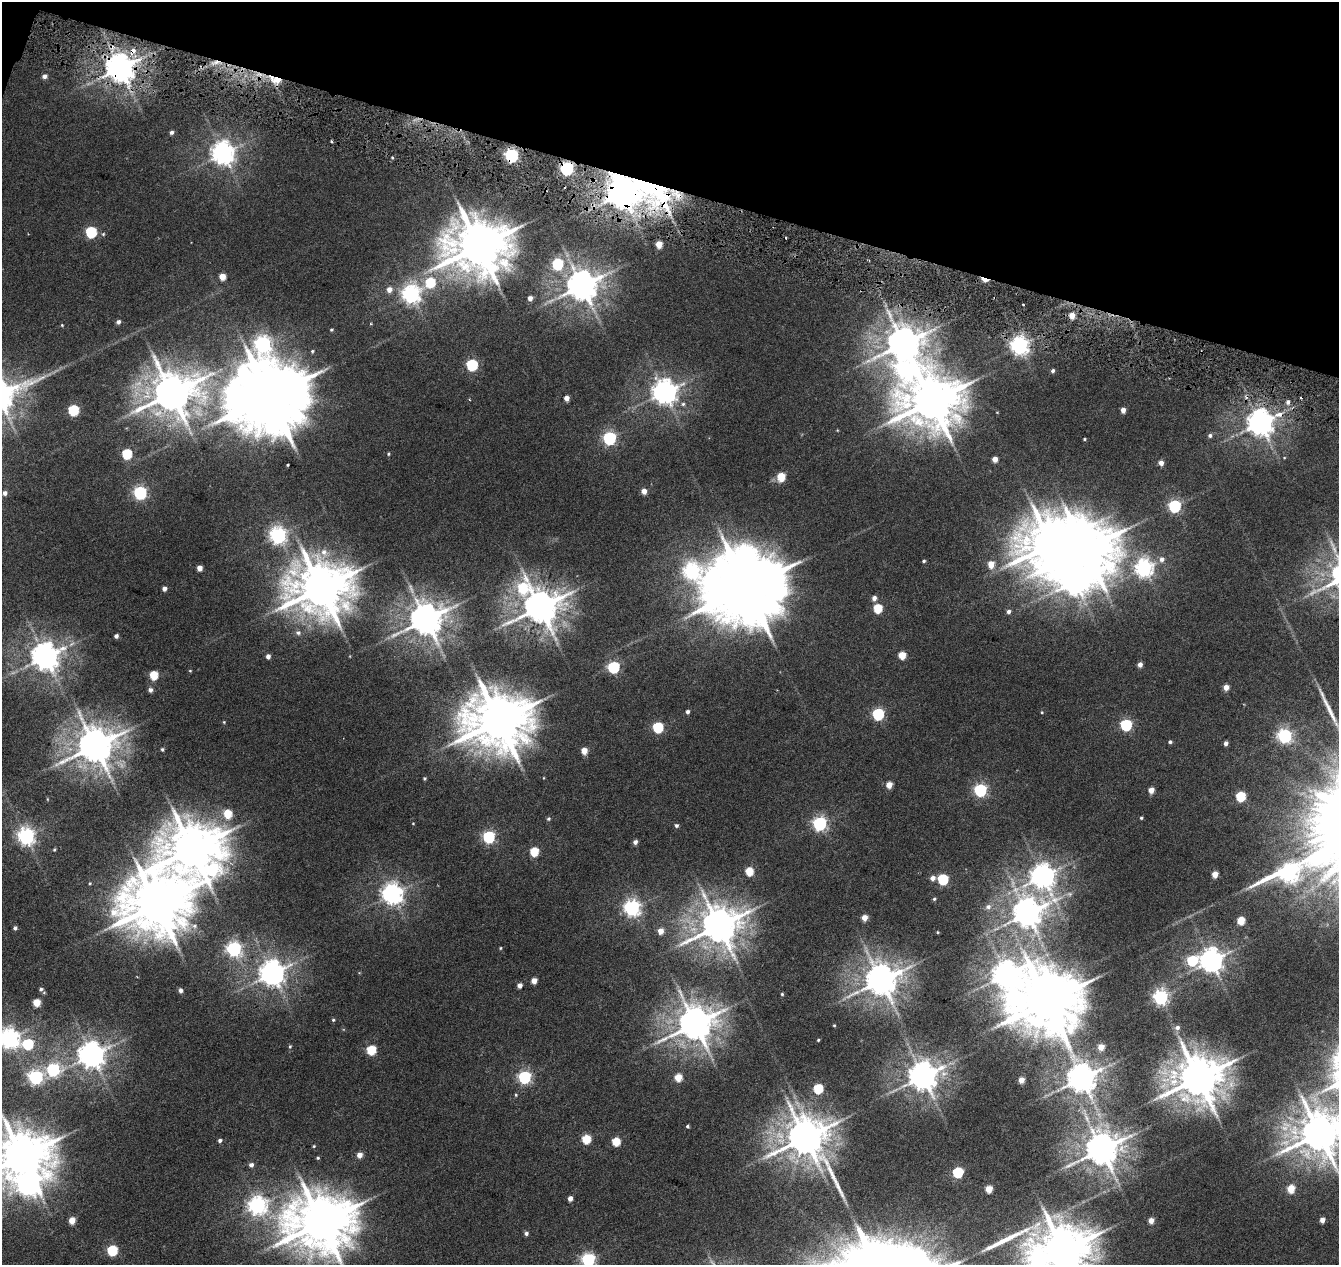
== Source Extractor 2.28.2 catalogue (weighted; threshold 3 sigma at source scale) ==
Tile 2 of 4 x 4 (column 2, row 1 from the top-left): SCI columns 1348-2684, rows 4072-5334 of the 5359 x 5555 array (HDU 1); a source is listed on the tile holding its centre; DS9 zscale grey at full resolution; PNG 1341 x 1267 px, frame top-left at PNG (2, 2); no overlay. Shown black and unused: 15% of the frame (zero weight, under 3 of 6 exposures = <1% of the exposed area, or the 3 px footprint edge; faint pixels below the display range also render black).
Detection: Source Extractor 2.28.2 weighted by HDU 2 'WHT'; one run over the whole footprint, this tile lists its part. Background 0.0186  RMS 0.0027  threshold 0.0111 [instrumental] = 3 sigma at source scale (4.09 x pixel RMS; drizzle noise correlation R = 1.36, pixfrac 0.8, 0.0396/0.0396 arcsec/px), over >= 5 px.
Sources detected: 200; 1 too faint to see at this stretch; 5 inside a brighter object's white glare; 3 cosmic-ray / hot-pixel residue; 2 long thin detections or spike segments (spike, bleed or trail) — not listed; the other 189 listed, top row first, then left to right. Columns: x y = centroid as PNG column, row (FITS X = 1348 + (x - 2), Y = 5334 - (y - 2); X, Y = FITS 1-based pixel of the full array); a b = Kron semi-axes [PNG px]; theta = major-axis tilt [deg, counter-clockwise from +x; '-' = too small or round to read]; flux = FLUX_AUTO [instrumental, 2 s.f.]
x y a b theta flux
120 68 8 8 - 300
44 76 5 5 - 0.75
276 79 13 6 -9 3.7
171 132 4 4 - 0.5
223 153 8 7 - 160
511 155 6 6 - 41
567 168 6 6 - 38
594 181 5 5 - 0.49
622 193 9 9 - 280
91 232 6 6 - 16
659 244 5 4 - 2.8
479 246 15 14 - 1100
557 264 6 6 - 15
222 276 5 5 - 2.4
985 280 9 4 -19 1.6
430 282 6 6 - 9.6
582 286 9 9 - 350
389 289 6 6 - 1.3
411 294 7 7 - 92
530 298 4 4 - 0.91
118 322 5 4 - 0.61
62 325 3 3 - 0.17
331 330 4 3 - 0.23
262 344 8 8 - 68
903 344 12 10 -51 440
1019 346 7 6 - 93
472 365 6 6 - 19
903 368 14 12 -62 56
1053 371 4 4 - 0.48
664 392 8 8 - 180
171 393 12 11 - 670
269 396 21 19 14 2400
566 398 4 4 - 1.3
931 401 16 14 14 1000
73 410 6 6 - 13
1123 410 4 4 - 1.3
1279 415 7 5 6 1.4
1260 423 8 8 - 230
1210 435 5 5 - 0.52
609 438 6 6 - 35
1084 439 3 3 - 0.21
127 454 6 5 - 11
388 454 4 3 - 0.23
995 459 4 4 - 1.6
1161 463 4 4 - 1.3
288 465 3 2 - 0.2
781 476 5 5 - 5.4
644 491 5 4 - 1.5
140 492 6 6 - 34
5 493 4 4 - 0.59
1174 506 6 6 - 31
278 535 7 6 - 70
1085 549 15 14 - 1100
324 552 9 8 - 1.4
1162 559 6 6 - 0.88
924 561 4 3 - 0.32
991 564 5 5 - 2.9
199 568 4 4 - 1.5
1144 568 7 7 - 81
692 571 18 10 -31 64
523 587 11 11 - 12
746 587 20 18 21 2400
321 588 16 14 10 980
164 589 4 4 - 0.79
874 598 5 5 - 0.93
540 607 10 9 - 490
878 608 5 5 - 7.9
1008 611 5 5 - 0.61
426 619 9 9 - 400
298 633 7 6 - 0.62
116 636 4 4 - 0.62
902 655 5 5 - 4.2
268 656 4 4 - 0.91
45 657 8 8 - 260
1140 665 4 4 - 1.1
613 667 6 6 - 22
190 671 4 3 - 0.18
153 675 5 5 - 6.2
1226 687 4 4 - 1.7
150 690 5 5 - 0.68
687 712 4 4 - 0.54
1042 712 4 3 - 0.21
878 714 6 5 - 23
498 721 17 15 0 1200
1126 725 6 5 - 22
658 727 6 5 - 14
1285 736 6 6 - 45
1170 742 4 3 - 0.42
1226 743 4 3 - 0.82
95 746 10 10 - 520
162 749 4 3 - 0.29
584 751 5 5 - 2.4
424 778 4 3 - 0.23
889 785 5 4 - 2.4
980 790 6 6 - 33
1151 790 4 4 - 2
1241 796 5 5 - 10
227 814 6 5 - 5.6
1141 818 4 3 - 0.29
548 819 5 4 - 0.31
820 823 6 6 - 43
676 825 5 4 - 0.43
26 836 7 6 - 75
489 837 6 6 - 27
635 842 5 4 - 0.8
192 849 19 17 -30 990
54 850 5 3 - 0.22
534 851 5 5 - 7.7
749 871 5 5 - 5.5
1215 874 4 4 - 2.4
1042 876 8 8 - 180
933 878 5 5 - 1
943 879 5 5 - 16
90 883 4 3 - 0.19
392 894 7 7 - 130
934 899 4 4 - 0.27
1055 900 12 10 23 2.4
157 904 19 17 4 1300
988 907 7 6 - 0.84
632 908 6 6 - 66
1027 913 9 8 - 300
864 918 4 4 - 2.2
1241 920 5 4 - 5.5
719 926 11 10 - 540
15 928 4 4 - 0.49
660 931 5 5 - 2.1
500 948 4 3 - 0.19
234 949 6 6 - 48
1192 961 6 6 - 12
1211 961 7 7 - 180
272 973 8 8 - 210
1006 975 36 19 -63 270
881 980 9 9 - 400
534 981 4 4 - 1.8
520 985 4 4 - 1.1
41 989 5 4 - 0.41
180 990 4 4 - 0.75
782 994 4 3 - 0.24
1160 997 6 6 - 56
1047 1001 15 13 -33 1500
37 1002 5 5 - 3.6
333 1020 4 4 - 0.25
695 1024 10 9 - 470
834 1025 3 3 - 0.19
1177 1027 6 6 - 0.78
9 1038 7 7 - 110
818 1040 3 2 - 0.21
28 1044 6 6 - 15
290 1047 5 4 - 0.26
1101 1047 5 4 - 2.6
371 1050 5 5 - 9.3
92 1055 8 8 - 240
53 1069 6 6 - 24
923 1076 8 8 - 310
35 1077 6 6 - 43
524 1077 6 6 - 33
678 1077 5 5 - 4.6
1081 1078 8 8 - 320
1198 1078 12 11 - 770
1021 1080 4 4 - 2
818 1089 5 5 - 11
516 1095 5 3 - 0.2
687 1126 4 3 - 0.32
1319 1133 13 11 34 670
805 1138 13 11 -54 580
586 1139 5 5 - 7.9
220 1140 4 4 - 0.5
616 1142 5 5 - 6.3
314 1146 4 3 - 0.2
1101 1149 9 9 - 430
359 1155 5 4 - 1.7
22 1156 15 12 15 950
318 1158 4 4 - 0.23
251 1165 5 5 - 0.73
958 1172 5 5 - 17
28 1184 13 10 15 110
989 1189 5 4 - 4
1291 1189 5 4 - 5.5
570 1198 4 4 - 1.2
257 1205 7 7 - 84
72 1220 5 4 - 2.7
1151 1220 4 4 - 1.8
1322 1220 4 4 - 1.4
321 1222 18 15 3 1200
526 1233 5 4 - 0.58
112 1250 5 5 - 15
1063 1250 13 12 - 940
1040 1258 15 13 -56 43
588 1260 6 6 - 40
Overlapping masked pixels (flux is a lower limit): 9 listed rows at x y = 120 68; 276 79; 511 155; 567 168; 594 181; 622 193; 985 280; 903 344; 1279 415
Isophote crosses this tile's border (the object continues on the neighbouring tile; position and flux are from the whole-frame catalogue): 6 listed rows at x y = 9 1038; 1319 1133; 22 1156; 1063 1250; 1040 1258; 588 1260